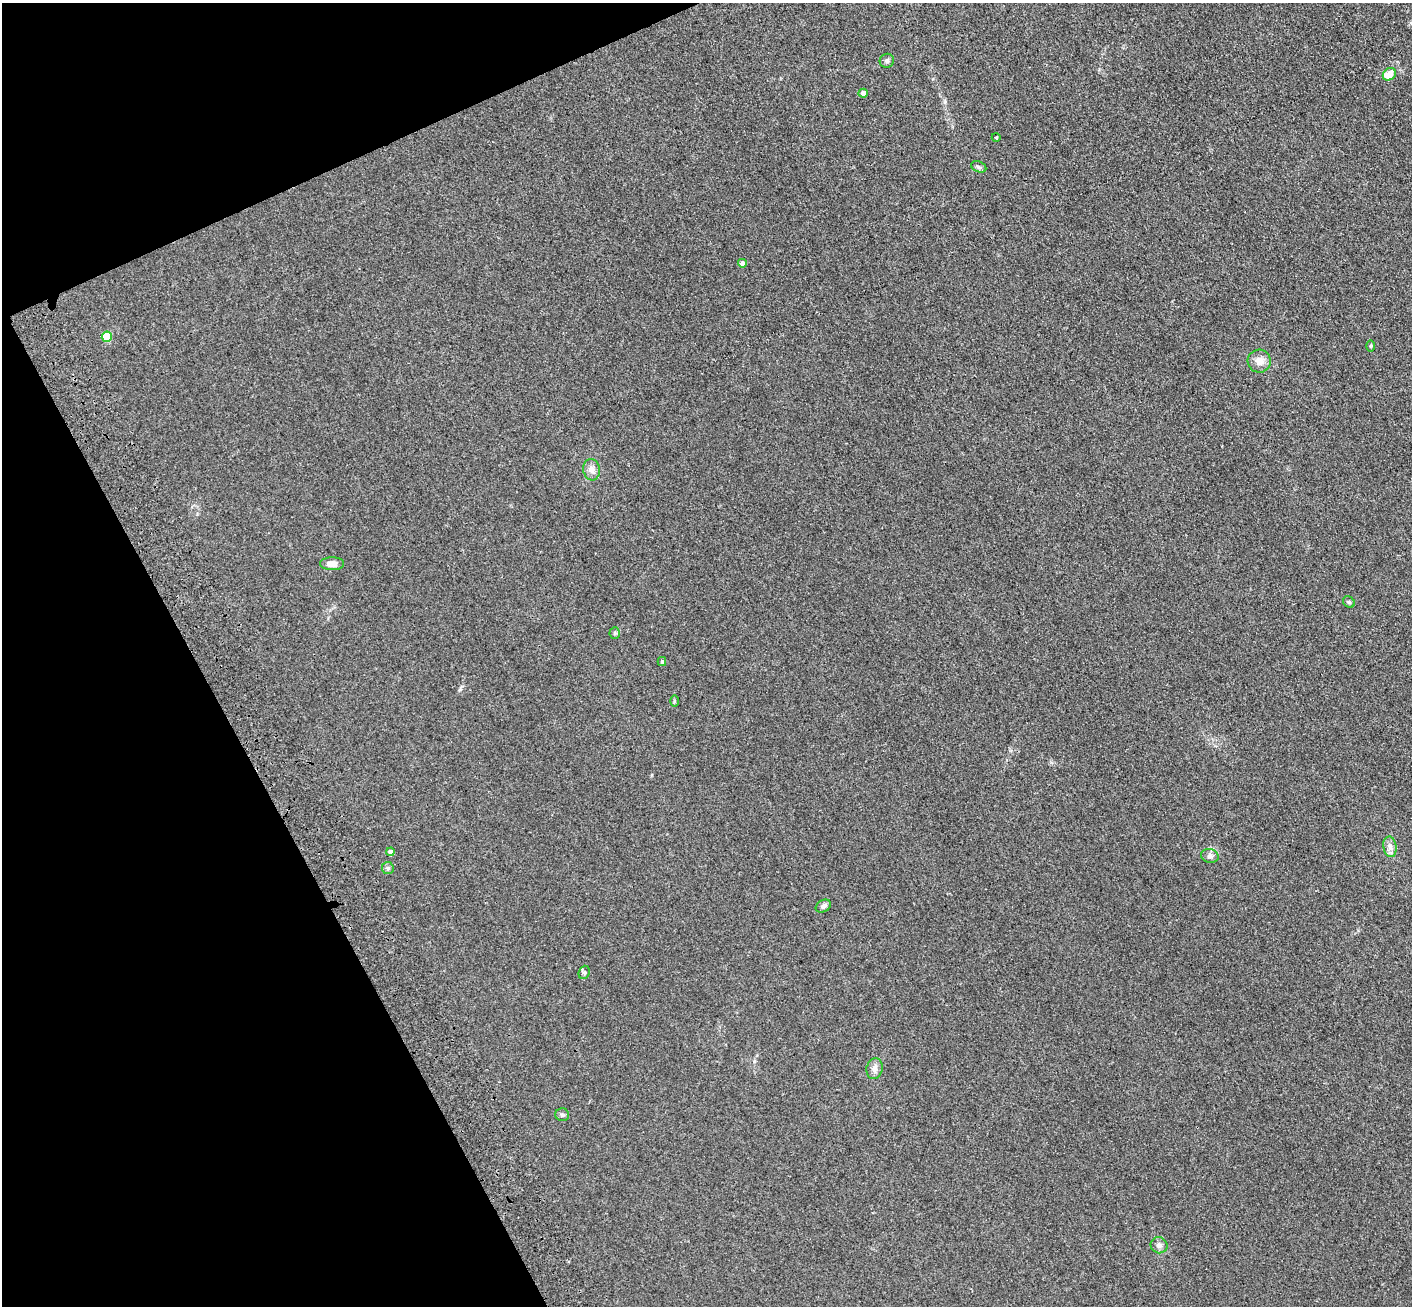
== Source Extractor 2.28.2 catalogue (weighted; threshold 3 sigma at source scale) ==
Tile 5 of 4 x 4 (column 1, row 2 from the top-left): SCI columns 109-1518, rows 2822-4125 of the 5856 x 5772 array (HDU 1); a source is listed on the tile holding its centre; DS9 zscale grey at full resolution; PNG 1414 x 1308 px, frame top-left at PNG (2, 3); each listed source drawn as its Kron ellipse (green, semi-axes under 4 px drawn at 4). Shown black and unused: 21% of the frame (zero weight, under 3 of 4 exposures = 6% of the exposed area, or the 3 px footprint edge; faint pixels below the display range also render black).
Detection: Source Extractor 2.28.2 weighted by HDU 2 'WHT'; one run over the whole footprint, this tile lists its part. Background 0.095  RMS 0.0072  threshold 0.0323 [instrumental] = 3 sigma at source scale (4.5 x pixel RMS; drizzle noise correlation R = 1.50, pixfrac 1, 0.05/0.05 arcsec/px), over >= 5 px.
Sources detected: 24; all 24 listed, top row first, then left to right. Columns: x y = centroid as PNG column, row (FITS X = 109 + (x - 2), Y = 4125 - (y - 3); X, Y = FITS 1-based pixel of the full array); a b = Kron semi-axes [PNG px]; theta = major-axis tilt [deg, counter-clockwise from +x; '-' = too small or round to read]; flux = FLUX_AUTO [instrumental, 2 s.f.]
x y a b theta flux
887 61 7 6 - 1.7
1389 74 7 5 37 8.1
863 93 4 4 - 4.6
996 137 4 3 - 0.52
979 167 8 5 -22 1.6
742 263 4 4 - 3.9
107 337 5 5 - 23
1371 346 6 4 89 0.82
1259 361 12 11 - 6
591 470 11 8 -83 4
332 564 12 6 0 5.8
1349 602 6 5 - 1.2
615 633 5 5 - 1.1
662 662 4 3 - 1
674 701 6 4 89 0.83
1390 847 10 6 -80 3.1
390 852 4 4 - 4.1
1210 856 9 7 -15 2.3
388 868 6 6 - 1.4
823 906 8 6 29 2.5
584 972 7 5 69 1.5
874 1068 10 8 77 3.6
562 1115 7 6 - 1.7
1159 1245 8 8 - 2.8